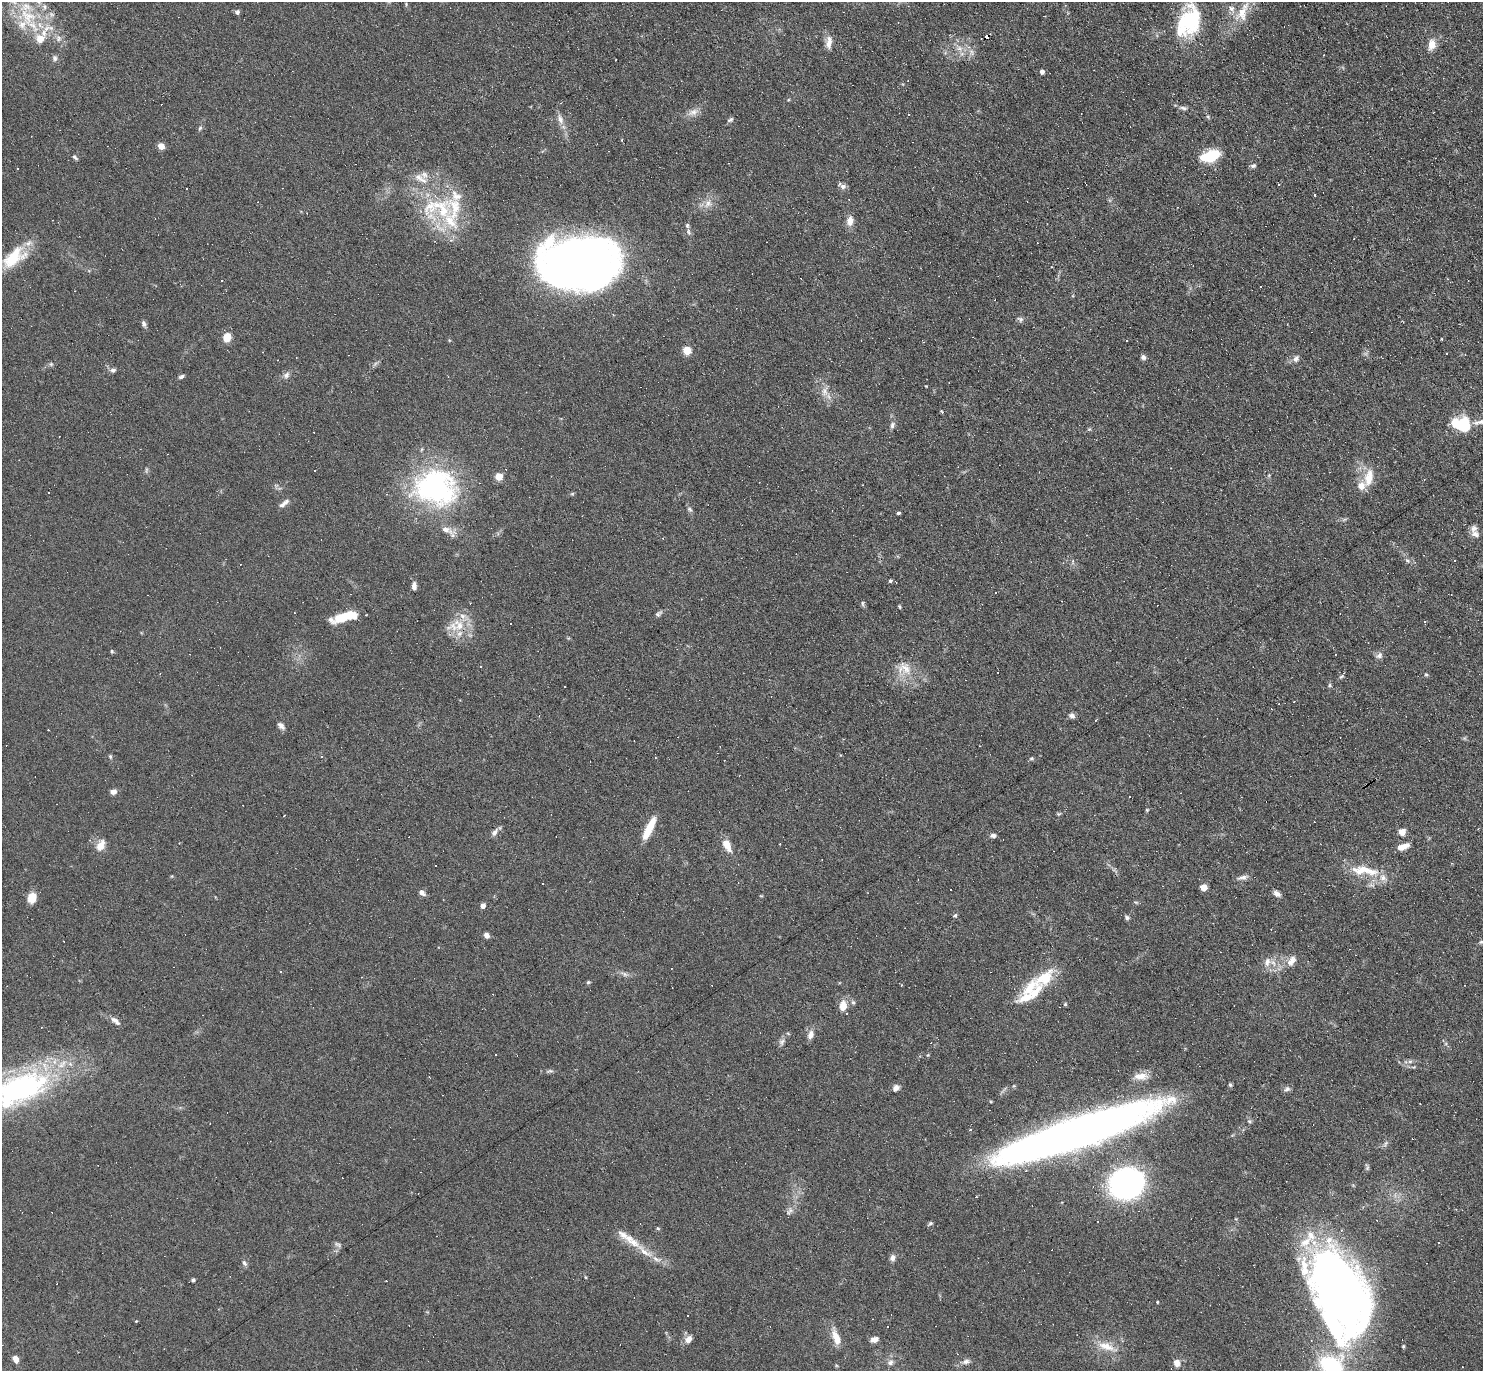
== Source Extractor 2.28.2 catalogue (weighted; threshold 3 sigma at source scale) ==
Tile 10 of 4 x 4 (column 2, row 3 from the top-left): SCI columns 1482-2962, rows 1520-2888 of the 5923 x 5919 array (HDU 1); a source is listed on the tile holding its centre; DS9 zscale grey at full resolution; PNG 1485 x 1373 px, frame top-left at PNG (2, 2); no overlay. Shown black and unused: <1% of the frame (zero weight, under 3 of 6 exposures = <1% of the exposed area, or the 3 px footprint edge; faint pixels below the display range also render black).
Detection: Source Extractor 2.28.2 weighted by HDU 2 'WHT'; one run over the whole footprint, this tile lists its part. Background 0.103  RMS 0.0063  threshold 0.0259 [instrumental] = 3 sigma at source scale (4.09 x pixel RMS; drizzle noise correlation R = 1.36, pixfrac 0.8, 0.05/0.05 arcsec/px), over >= 5 px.
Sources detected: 256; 3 inside a brighter object's white glare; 64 cosmic-ray / hot-pixel residue — not listed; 31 inside a brighter listed object's ellipse — not listed separately; the other 158 listed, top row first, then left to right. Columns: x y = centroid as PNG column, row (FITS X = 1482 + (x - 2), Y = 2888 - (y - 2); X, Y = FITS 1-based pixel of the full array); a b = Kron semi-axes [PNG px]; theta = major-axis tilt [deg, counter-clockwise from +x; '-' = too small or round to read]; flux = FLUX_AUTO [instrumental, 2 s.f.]
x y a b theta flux
406 4 4 4 - 0.59
237 12 7 6 - 1.4
1242 13 23 16 68 12
28 16 31 22 -49 31
1188 22 36 21 -76 31
987 37 4 4 - 21
58 38 10 7 -81 2.8
829 42 18 7 84 4.4
1432 44 12 8 82 6.2
960 48 9 8 - 3.3
971 52 10 5 -67 2.1
55 58 8 7 - 1.7
1042 72 4 4 - 2.6
1183 108 12 5 -7 1.9
693 112 15 9 21 4.2
1208 117 6 4 -46 0.8
560 119 16 7 -71 4
730 120 8 5 26 1.3
200 128 6 5 - 1
622 140 5 3 - 0.46
161 146 5 4 - 9.8
1210 156 19 11 19 20
75 157 8 4 -42 1.1
1253 166 7 5 20 1.4
418 177 14 9 -40 4.8
842 186 11 6 -33 2.3
186 189 3 3 - 6
708 204 13 9 58 4.8
1177 207 3 2 - 0.41
438 208 59 31 -5 52
850 221 11 8 85 5
689 232 9 5 -72 1.6
14 257 37 19 39 23
578 264 68 44 3 460
222 281 3 3 - 2.2
1260 286 3 2 - 0.55
1020 319 9 6 -31 1.6
144 324 8 5 -76 1.7
227 337 9 7 66 8.7
1441 339 3 2 - 0.43
1126 340 3 2 - 1.1
687 350 5 5 - 24
1446 354 3 2 - 0.67
1143 357 6 6 - 1.8
1296 359 10 7 56 2.4
51 364 6 4 45 0.93
113 370 7 6 - 1.7
286 375 10 8 49 2.3
181 377 7 4 27 1.3
926 386 2 2 - 0.36
825 391 14 9 90 4.7
942 412 4 3 - 0.72
892 425 9 6 76 1.7
1464 425 15 13 -38 28
1089 429 6 4 41 0.74
146 470 7 4 72 0.92
1269 475 5 4 - 0.71
499 476 5 5 - 17
1369 478 24 11 80 10
436 487 53 43 -10 110
572 494 6 4 19 0.72
282 505 12 6 47 2.1
690 509 8 5 -41 1.3
898 513 3 3 - 1.2
1475 534 13 10 -41 3.2
663 538 3 2 - 0.4
1455 560 3 2 - 0.4
1073 561 6 4 89 0.92
1407 561 8 5 -44 1.4
890 581 5 4 - 1
414 586 10 6 90 2.6
995 592 3 3 - 4.2
863 603 8 4 -82 1
899 607 5 4 - 0.69
658 614 9 5 40 1.6
345 617 28 8 14 20
511 623 3 2 - 0.84
459 625 19 12 -59 12
112 651 5 4 - 0.77
1379 655 10 7 30 2.3
480 666 3 2 - 0.75
904 668 22 18 -24 12
1426 674 5 4 - 0.73
1341 677 6 4 32 0.83
1329 685 6 4 89 0.9
1072 716 7 6 - 2
281 726 10 6 -46 2.4
321 756 4 3 - 0.93
110 757 6 4 -88 0.92
655 757 3 3 - 0.67
1031 758 6 4 20 0.85
113 792 7 6 - 2.5
1147 810 4 4 - 0.63
1059 814 6 4 29 0.78
284 815 3 2 - 0.39
649 828 29 8 64 12
495 832 12 6 54 2.5
1402 832 7 7 - 4.5
993 835 6 5 - 1.9
101 845 16 10 62 5.5
727 845 13 7 -62 8.3
1403 847 14 6 19 5.7
1364 869 24 12 -13 12
172 876 5 3 - 0.51
1243 877 16 6 10 2.6
1203 887 5 5 - 11
422 893 8 6 -36 2.5
1277 894 10 6 -39 2.4
32 898 11 9 81 7.7
483 906 4 4 - 4
955 916 5 5 - 0.96
1127 917 7 6 - 1.3
486 935 6 5 - 2.5
1481 942 7 5 15 1.1
1291 961 16 9 50 5.1
1267 962 14 8 83 4.1
281 971 3 3 - 2.9
625 974 9 6 -27 1.8
1044 978 35 17 38 21
588 982 5 4 - 0.77
853 1002 6 5 - 1.2
1065 1004 5 4 - 0.71
843 1006 10 7 74 6.9
115 1021 16 6 -38 3.2
788 1034 5 3 - 0.62
810 1035 13 8 71 3.5
782 1041 8 4 37 1.5
1410 1061 7 4 0 1.3
550 1071 10 4 10 1.3
1141 1076 19 9 6 6.2
896 1088 7 7 - 2.7
18 1089 74 30 22 160
1287 1089 9 6 29 1.7
1249 1121 6 5 - 1
1076 1133 162 26 19 460
1126 1184 21 19 19 210
789 1211 12 6 52 2.2
930 1223 6 5 - 0.95
658 1228 5 4 - 0.73
1438 1243 3 3 - 3.7
338 1244 10 5 -18 1.5
644 1251 29 8 -39 9.8
892 1258 8 7 - 2.3
244 1263 8 5 -54 1.5
585 1277 5 3 - 0.53
193 1280 4 4 - 1.4
1340 1294 84 55 -72 370
1157 1302 3 2 - 0.58
687 1316 2 2 - 0.55
136 1321 4 3 - 0.45
836 1338 18 8 -68 7.9
688 1339 9 7 52 3.9
874 1339 9 6 15 3.2
1107 1346 28 10 -19 9.6
16 1359 8 5 -69 3.8
966 1362 11 7 21 2.5
890 1363 8 7 - 2.2
1177 1363 9 8 - 4
Overlapping masked pixels (flux is a lower limit): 1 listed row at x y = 987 37
Isophote crosses this tile's border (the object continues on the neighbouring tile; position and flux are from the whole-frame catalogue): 3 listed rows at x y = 28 16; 1481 942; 18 1089